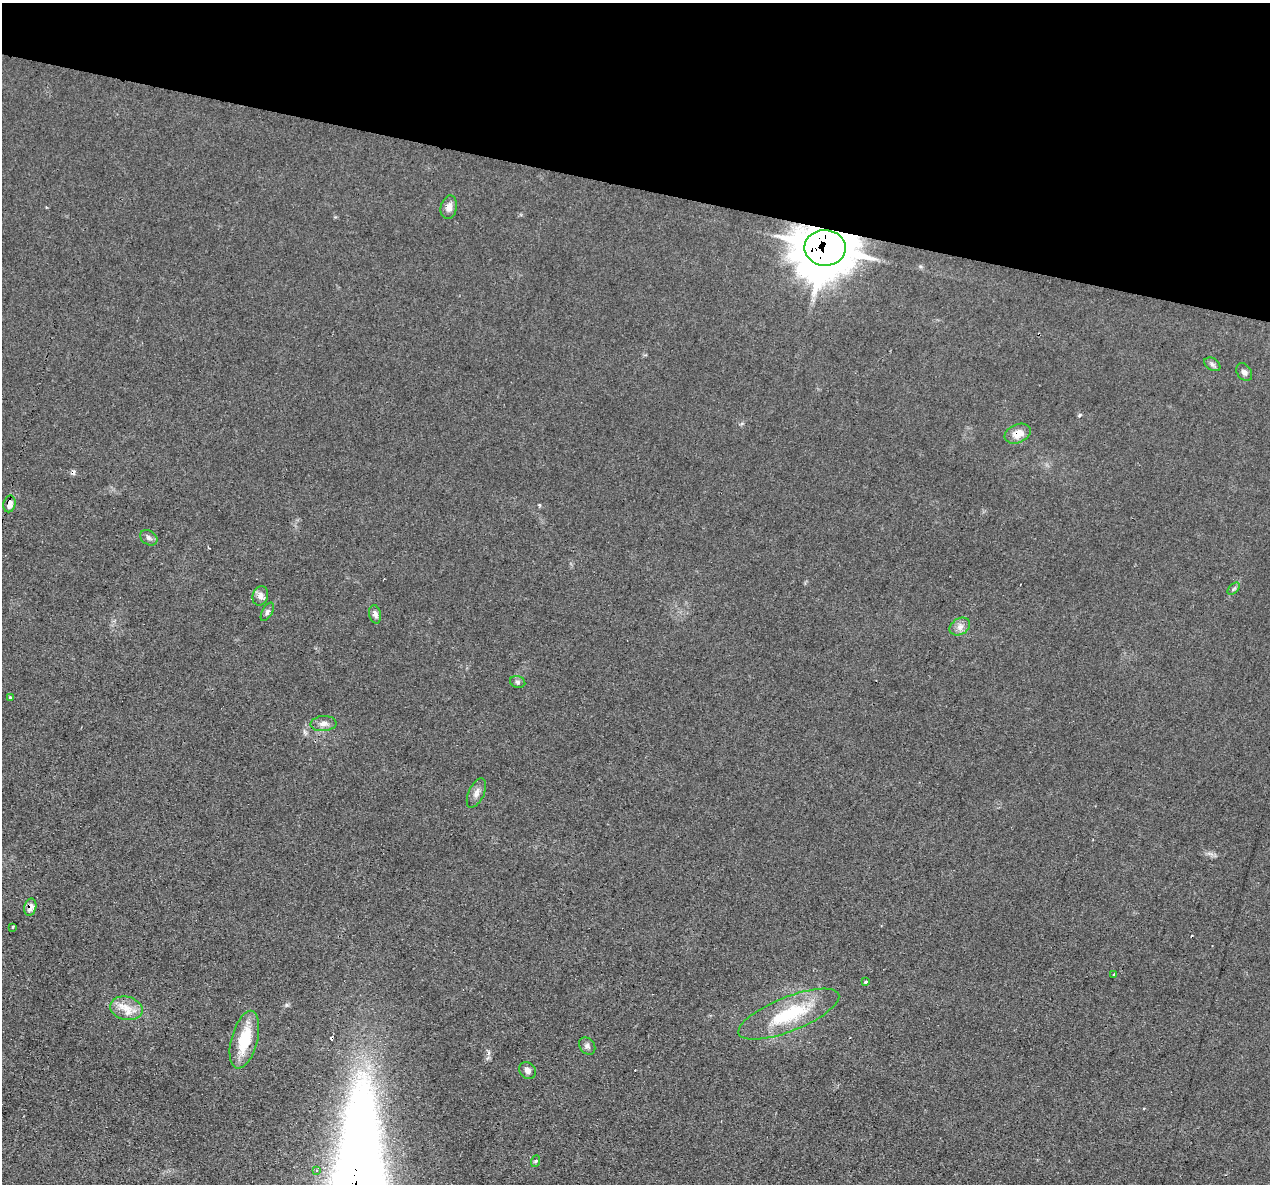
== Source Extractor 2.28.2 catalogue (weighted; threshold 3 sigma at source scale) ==
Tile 2 of 4 x 4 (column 2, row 1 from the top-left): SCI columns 1269-2536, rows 3790-4971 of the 5071 x 5095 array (HDU 1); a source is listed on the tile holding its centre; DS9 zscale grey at full resolution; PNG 1272 x 1186 px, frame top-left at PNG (2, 3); each listed source drawn as its Kron ellipse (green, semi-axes under 4 px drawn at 4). Shown black and unused: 16% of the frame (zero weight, under 2 of 3 exposures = <1% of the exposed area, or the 3 px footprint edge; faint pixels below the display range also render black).
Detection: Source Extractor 2.28.2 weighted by HDU 2 'WHT'; one run over the whole footprint, this tile lists its part. Background 0.0451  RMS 0.0069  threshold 0.031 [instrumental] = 3 sigma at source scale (4.5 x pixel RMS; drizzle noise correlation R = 1.50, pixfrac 1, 0.05/0.05 arcsec/px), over >= 5 px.
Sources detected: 34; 7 cosmic-ray / hot-pixel residue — neither listed nor drawn; the other 27 listed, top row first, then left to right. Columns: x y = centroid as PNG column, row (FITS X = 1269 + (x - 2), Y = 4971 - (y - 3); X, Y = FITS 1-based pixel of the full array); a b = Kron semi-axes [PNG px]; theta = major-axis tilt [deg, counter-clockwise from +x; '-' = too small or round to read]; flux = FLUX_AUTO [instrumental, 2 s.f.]
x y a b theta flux
449 207 12 8 78 4.3
825 248 20 18 -2 2800
1212 364 9 6 -31 2
1244 372 10 7 -54 2.6
1018 434 13 9 22 7.9
9 504 8 6 77 5.6
149 538 9 7 -34 2.3
1234 589 7 4 45 1.4
260 596 10 7 74 3.8
267 612 10 5 61 1.9
375 614 9 6 -79 2.6
960 627 11 8 31 3.9
518 682 8 5 -17 1.6
10 697 3 3 - 10
323 724 13 7 4 3.9
476 793 16 7 65 4
30 907 9 6 77 5.1
13 927 4 3 - 4
1114 975 3 3 - 1.7
865 982 4 3 - 3.6
126 1008 16 11 -13 9.9
789 1014 54 17 22 43
244 1040 30 13 75 26
587 1046 9 7 -51 2.3
528 1071 9 7 -48 3.2
536 1161 6 3 70 0.81
317 1170 4 3 - 1.1
Overlapping masked pixels (flux is a lower limit): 4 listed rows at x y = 825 248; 1018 434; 9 504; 30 907